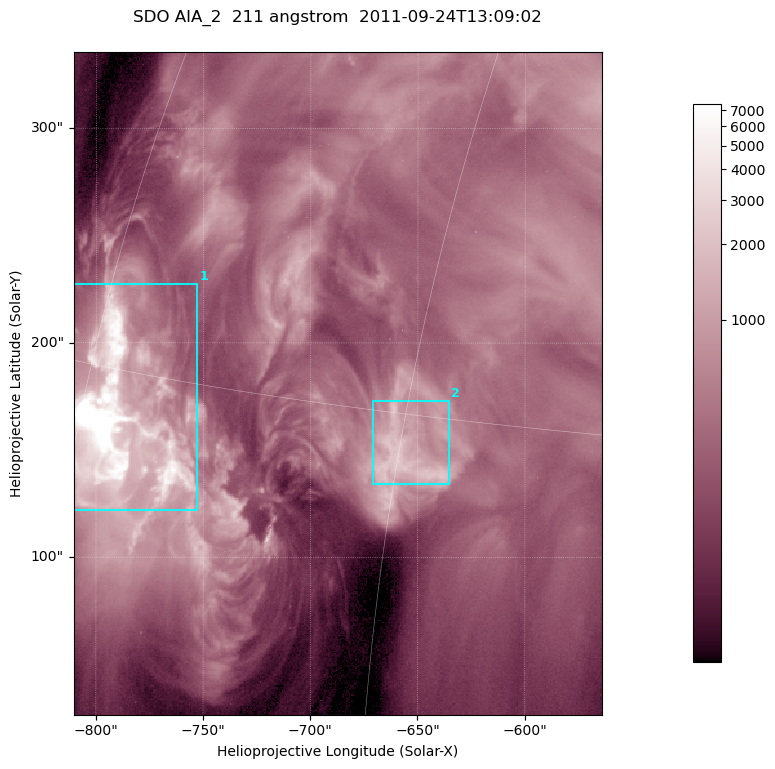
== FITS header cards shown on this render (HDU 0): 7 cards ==
TELESCOP= 'SDO     '           /
INSTRUME= 'AIA_2   '           /
WAVELNTH=                  211 /
WAVEUNIT= 'angstrom'           /
DATE-OBS= '2011-09-24T13:09:02.58' /
CTYPE1  = 'HPLN-TAN'           /
CTYPE2  = 'HPLT-TAN'           /

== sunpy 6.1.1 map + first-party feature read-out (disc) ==
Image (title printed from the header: SDO AIA_2  211 angstrom  2011-09-24T13:09:02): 410 x 514 px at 0.601 arcsec/px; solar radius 957 arcsec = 1592 px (partial field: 2.6% of the solar disc is inside the frame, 100% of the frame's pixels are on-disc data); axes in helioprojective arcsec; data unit not stated in the header (colour bar unlabelled)
Pointing: header CRPIX1/2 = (2038.91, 2046.17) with CRVAL1/2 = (0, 0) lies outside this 410 x 514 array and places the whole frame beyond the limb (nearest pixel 1.4 R_sun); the SolarSoft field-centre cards XCEN/YCEN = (-687.3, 181.1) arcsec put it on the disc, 1323 arcsec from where CRPIX/CRVAL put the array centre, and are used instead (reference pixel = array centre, CRVAL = XCEN/YCEN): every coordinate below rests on XCEN/YCEN
Orientation: roll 0.0565 deg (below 1 deg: not rotated)
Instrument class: DISC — disc imager (sunpy class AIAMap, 211 A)
Bright regions (active regions / flare kernels): reference = the on-disc median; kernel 3 px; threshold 5 sigma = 1199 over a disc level ~354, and >= 1.15x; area >= 210 px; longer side >= 5 px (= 3 arcsec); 2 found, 2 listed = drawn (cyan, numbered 1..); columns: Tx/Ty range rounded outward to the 2 arcsec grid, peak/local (2 s.f.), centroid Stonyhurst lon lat
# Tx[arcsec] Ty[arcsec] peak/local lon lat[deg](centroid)
1 -812..-752 122..228 46 -58 +13
2 -672..-634 134..174 7.2 -45 +14